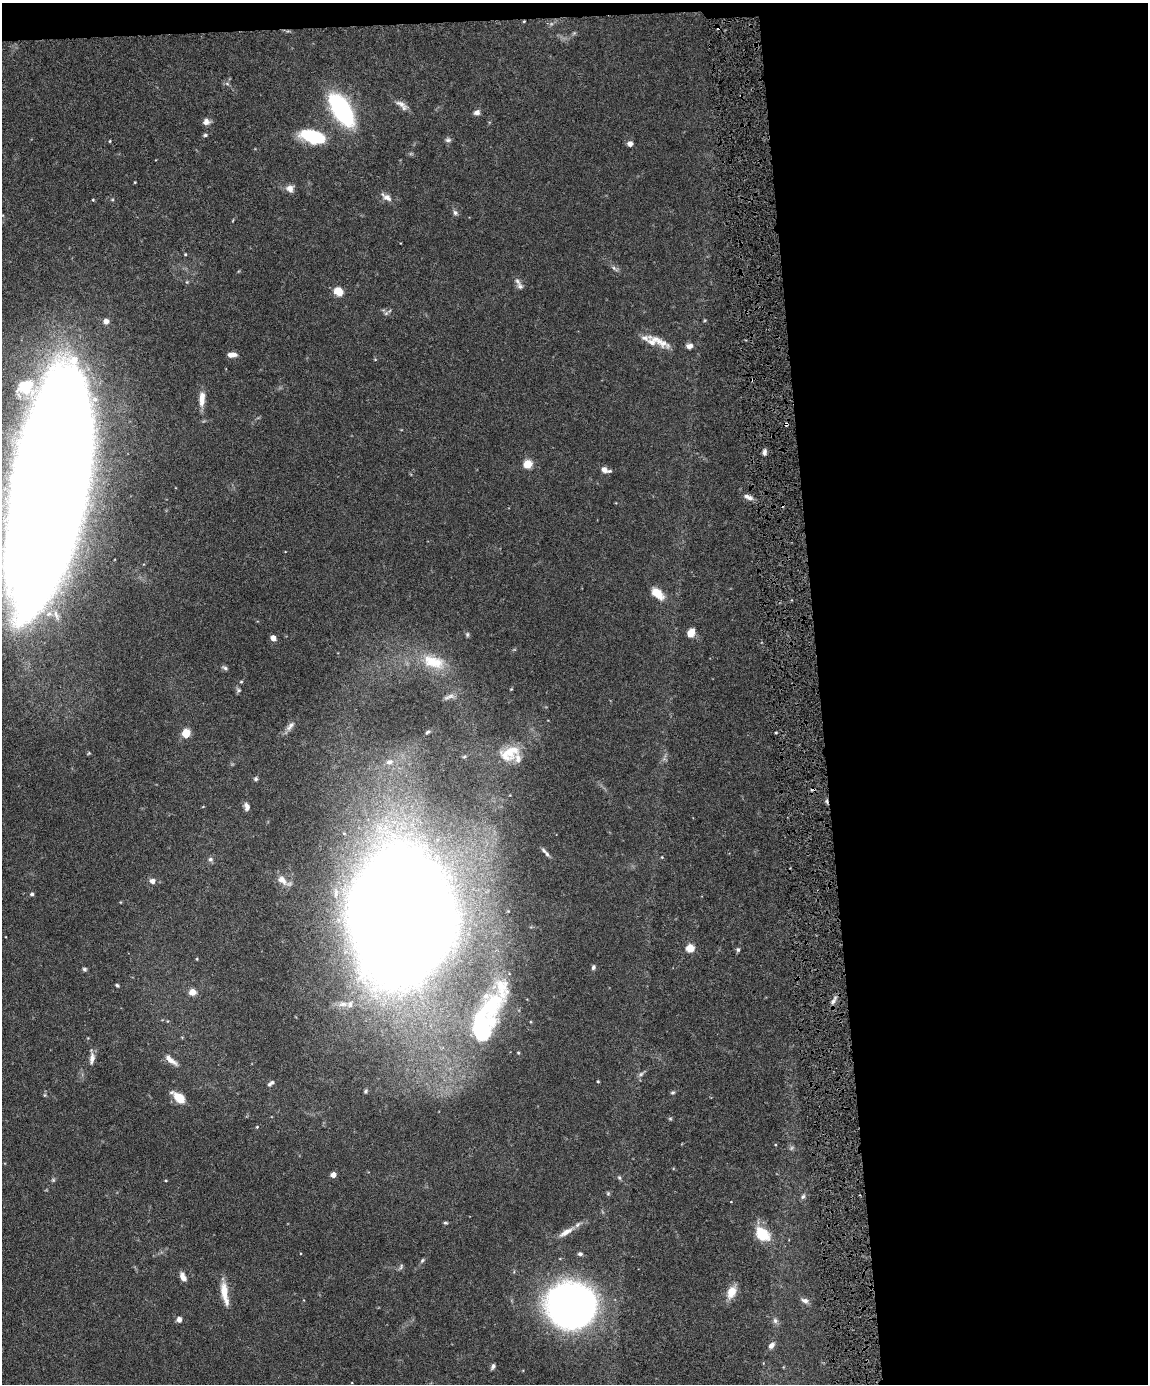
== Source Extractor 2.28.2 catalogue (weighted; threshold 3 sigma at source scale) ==
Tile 4 of 4 x 3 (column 4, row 1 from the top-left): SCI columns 3439-4584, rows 3003-4384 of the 4586 x 4516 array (HDU 1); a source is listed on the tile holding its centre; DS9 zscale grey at full resolution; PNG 1150 x 1386 px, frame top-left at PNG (2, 3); no overlay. Shown black and unused: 30% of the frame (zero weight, under 4 of 8 exposures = <1% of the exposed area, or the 3 px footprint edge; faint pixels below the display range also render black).
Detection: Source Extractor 2.28.2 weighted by HDU 2 'WHT'; one run over the whole footprint, this tile lists its part. Background 0.0981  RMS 0.0031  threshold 0.0127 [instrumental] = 3 sigma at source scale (4.09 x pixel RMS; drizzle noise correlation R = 1.36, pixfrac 0.8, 0.05/0.05 arcsec/px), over >= 5 px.
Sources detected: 110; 2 too faint to see at this stretch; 2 inside a brighter object's white glare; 3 cosmic-ray / hot-pixel residue — not listed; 8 inside a brighter listed object's ellipse — not listed separately; the other 95 listed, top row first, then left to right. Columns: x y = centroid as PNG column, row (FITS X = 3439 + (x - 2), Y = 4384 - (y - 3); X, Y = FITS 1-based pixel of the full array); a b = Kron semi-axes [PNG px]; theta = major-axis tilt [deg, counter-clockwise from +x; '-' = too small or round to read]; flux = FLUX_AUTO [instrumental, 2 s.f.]
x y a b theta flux
524 21 4 2 - 0.23
401 104 18 7 -25 1.8
341 110 37 17 -58 35
477 112 8 6 20 1.1
206 122 9 7 10 1.4
205 135 6 4 0 0.44
312 136 27 12 -16 15
448 140 9 6 9 0.71
630 144 6 6 - 1.2
290 189 10 9 - 1.6
386 197 16 7 -33 1.8
455 213 7 6 - 0.76
185 254 4 3 - 0.3
614 268 10 4 -45 0.75
520 286 10 8 -60 1.1
338 291 9 7 -40 4.4
386 313 7 4 45 0.56
106 321 6 6 - 1.7
657 340 39 8 -31 4.2
689 346 9 6 2 1.2
232 355 9 5 4 1.9
375 359 5 3 - 0.23
202 399 19 7 87 3.1
786 424 3 3 - 1.1
764 452 6 5 - 0.95
528 464 5 5 - 13
605 470 10 5 -18 1.9
52 490 173 46 81 2400
748 497 13 6 -24 1.4
658 593 16 9 -42 4.4
691 633 8 6 56 3.2
467 634 6 5 - 0.44
273 638 5 5 - 2
433 662 32 16 -17 8.4
225 668 8 5 -29 0.59
241 682 5 3 - 0.29
238 690 7 6 - 0.57
449 697 18 6 17 1.3
290 726 16 7 47 1.5
427 732 7 4 43 0.53
186 733 9 8 - 3.4
510 753 29 18 25 7.8
389 762 11 8 20 2.1
256 779 5 5 - 0.53
247 806 9 6 -79 1.3
203 807 4 3 - 0.2
547 854 7 4 -62 0.6
662 857 4 4 - 0.24
210 859 7 6 - 0.77
282 880 17 10 -44 2.7
152 881 7 7 - 1.2
32 894 5 4 - 0.53
401 917 75 53 88 1700
690 948 5 5 - 12
738 950 6 4 -75 0.51
593 967 7 5 73 0.71
84 969 5 5 - 0.53
117 985 5 3 - 0.43
192 992 5 4 - 6.4
833 1001 14 4 62 1.2
343 1004 13 6 5 1.7
490 1006 40 27 61 21
483 1033 20 15 82 21
518 1053 5 4 - 0.31
92 1058 17 7 83 1.8
171 1060 21 7 -38 2.1
598 1081 3 3 - 0.27
271 1083 9 5 33 0.81
366 1091 7 4 64 0.49
673 1092 6 4 7 0.45
45 1095 5 5 - 0.38
179 1097 13 7 -40 5.9
670 1118 6 4 0 0.35
257 1127 4 4 - 0.28
333 1175 4 4 - 2.7
619 1178 6 5 - 0.47
53 1180 6 5 - 0.42
166 1181 4 3 - 0.23
608 1194 5 5 - 0.41
803 1196 8 5 62 0.64
445 1223 6 4 -3 0.4
566 1232 23 7 32 3
763 1234 16 12 -44 8.6
580 1254 6 5 - 0.63
422 1260 7 4 62 0.48
401 1267 9 4 65 0.53
183 1277 10 6 -65 1.9
731 1292 12 8 69 4.3
224 1293 27 7 -80 4.9
805 1301 10 6 -24 1.2
571 1306 40 36 -5 150
179 1319 5 5 - 1.4
775 1321 8 6 -87 0.89
771 1345 8 6 49 1.3
493 1366 7 4 58 0.73
Overlapping masked pixels (flux is a lower limit): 1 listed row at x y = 786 424
Isophote crosses this tile's border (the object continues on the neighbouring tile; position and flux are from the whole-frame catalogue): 1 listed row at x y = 52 490